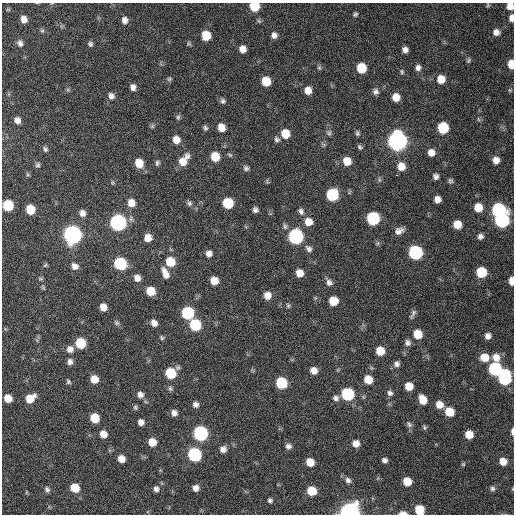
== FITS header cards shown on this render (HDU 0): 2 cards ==
NAXIS1  =                  512 / Axis length
NAXIS2  =                  512 / Axis length

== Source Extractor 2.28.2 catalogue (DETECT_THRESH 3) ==
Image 512 x 512 px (HDU 0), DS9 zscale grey, 1 PNG px = 1 image px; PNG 516 x 516 px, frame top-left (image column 1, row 512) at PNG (2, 3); no overlay
Background 110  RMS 11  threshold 32.4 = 3 sigma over >= 5 px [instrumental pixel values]
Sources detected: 175; all 175 listed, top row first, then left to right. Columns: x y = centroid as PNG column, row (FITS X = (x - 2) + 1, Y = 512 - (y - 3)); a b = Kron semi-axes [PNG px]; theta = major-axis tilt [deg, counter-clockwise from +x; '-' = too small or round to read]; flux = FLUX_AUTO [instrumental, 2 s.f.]
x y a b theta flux
488 5 5 5 - 940
254 6 7 7 - 23000
510 6 7 6 - 6000
355 14 6 5 - 1400
511 18 7 5 -90 4100
24 19 6 5 - 5000
125 20 7 6 - 3900
42 31 6 5 - 1200
496 32 8 8 - 4000
206 35 7 7 - 17000
274 35 7 7 - 3300
20 43 8 7 - 2800
189 43 7 5 -88 1100
90 44 6 5 - 1700
243 49 7 6 - 5100
405 50 6 5 - 3200
469 60 7 4 67 1200
511 64 7 5 -88 9900
319 68 6 5 - 1100
361 68 7 7 - 21000
418 68 7 7 - 2900
402 72 7 5 -77 1200
169 79 6 6 - 1300
441 79 8 8 - 9300
266 81 7 7 - 15000
133 87 7 6 - 3600
308 90 7 7 - 6400
376 91 8 8 - 2600
111 96 8 7 - 3300
396 97 7 7 - 8300
223 101 8 6 -26 2000
178 117 7 5 88 1500
478 119 6 3 -70 900
17 120 7 7 - 3900
152 126 7 5 45 1300
205 128 7 6 - 1600
221 128 8 7 - 8200
443 128 8 7 - 35000
329 133 8 6 -65 1800
357 133 7 5 -82 1400
285 134 8 7 - 13000
277 139 7 7 - 1900
176 140 8 7 - 6500
397 141 9 8 - 450000
360 147 7 5 -39 1400
45 149 8 5 -62 1700
431 152 7 7 - 5300
230 155 7 5 -30 1200
215 157 8 7 - 14000
184 160 14 8 55 10000
496 160 7 7 - 5200
347 161 8 7 - 9900
139 163 9 7 -65 12000
157 163 8 6 85 1700
38 165 7 6 - 1600
401 166 8 7 - 7900
246 168 8 6 -39 2000
27 174 6 4 -71 1000
436 176 6 6 - 2500
379 180 7 4 72 1100
450 181 6 6 - 1500
267 182 7 3 -85 720
350 192 6 4 70 880
332 195 8 8 - 49000
437 199 6 6 - 4400
131 203 8 8 - 7100
189 203 7 7 - 1800
228 203 7 7 - 29000
8 205 7 7 - 32000
478 207 8 7 - 12000
30 209 7 6 - 16000
255 210 6 5 - 2300
498 210 8 8 - 93000
301 211 9 7 -65 2500
82 213 8 7 - 4000
373 218 8 7 - 74000
502 220 8 8 - 120000
308 222 8 8 - 8300
118 223 8 8 - 200000
457 224 7 6 - 11000
285 226 8 6 -73 1800
399 231 10 7 26 4000
73 235 9 8 - 340000
296 236 8 8 - 130000
480 236 7 6 - 2500
148 238 8 7 - 7100
378 243 6 4 71 1100
309 248 10 8 -47 2900
415 252 8 8 - 110000
209 253 7 6 - 3500
170 262 8 7 - 17000
120 264 8 7 - 56000
45 265 6 5 - 980
75 266 9 8 - 4100
481 272 7 7 - 29000
165 273 14 7 -66 5700
299 273 7 6 - 7600
137 278 8 7 - 4400
40 279 7 4 6 950
214 281 7 6 - 9200
512 281 7 4 -87 7000
329 282 9 8 - 3100
151 291 7 7 - 14000
267 296 8 7 - 6400
333 301 7 7 - 14000
288 306 7 4 -64 1200
103 307 7 6 - 6700
188 313 8 7 - 59000
413 314 13 4 66 2100
117 323 7 6 - 1600
154 323 7 6 - 4500
195 325 8 7 - 42000
418 334 8 7 - 14000
488 336 6 6 - 3300
162 338 6 5 - 1100
80 343 7 7 - 27000
407 343 8 7 - 2800
70 349 8 8 - 4500
380 351 7 7 - 13000
485 357 8 7 - 11000
496 358 10 8 -78 7000
70 362 7 6 - 2700
397 364 8 7 - 2800
495 369 8 7 - 82000
314 371 7 7 - 5400
171 373 8 7 - 29000
505 377 10 7 87 89000
94 379 7 6 - 8900
368 380 8 7 - 10000
68 382 5 4 - 1300
281 383 8 7 - 41000
409 386 7 7 - 11000
170 388 7 5 -58 1400
390 393 7 6 - 2300
348 394 8 7 - 62000
140 395 7 7 - 3500
8 398 7 6 - 10000
30 398 8 6 36 12000
336 398 8 8 - 2700
422 400 9 6 -65 10000
196 404 7 7 - 2800
439 405 8 7 - 7900
135 407 7 5 -76 1200
449 412 7 7 - 16000
174 413 6 6 - 3300
95 418 7 6 - 17000
141 422 6 5 - 3700
409 424 9 7 -63 2100
425 427 7 5 -75 1300
512 431 8 3 90 2200
200 433 8 7 - 130000
103 434 7 6 - 6400
469 434 7 6 - 12000
152 442 7 6 - 9400
356 443 6 6 - 5800
288 446 7 7 - 2600
223 449 7 7 - 3800
195 455 8 7 - 91000
121 459 6 6 - 7300
384 460 5 5 - 2300
503 461 7 6 - 7700
310 462 6 6 - 11000
463 464 6 5 - 950
348 480 8 7 - 2500
407 481 7 6 - 12000
75 488 7 6 - 15000
195 488 6 6 - 3800
156 489 7 6 - 2600
492 489 7 7 - 2000
47 490 8 5 -61 1800
312 491 7 6 - 19000
270 500 5 5 - 1600
419 510 7 7 - 18000
350 512 8 7 - 430000
403 513 8 3 -1 4800
At the frame edge (FLAGS 8, measured only in part): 9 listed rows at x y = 254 6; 510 6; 511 18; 511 64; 512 281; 512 431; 419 510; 350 512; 403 513